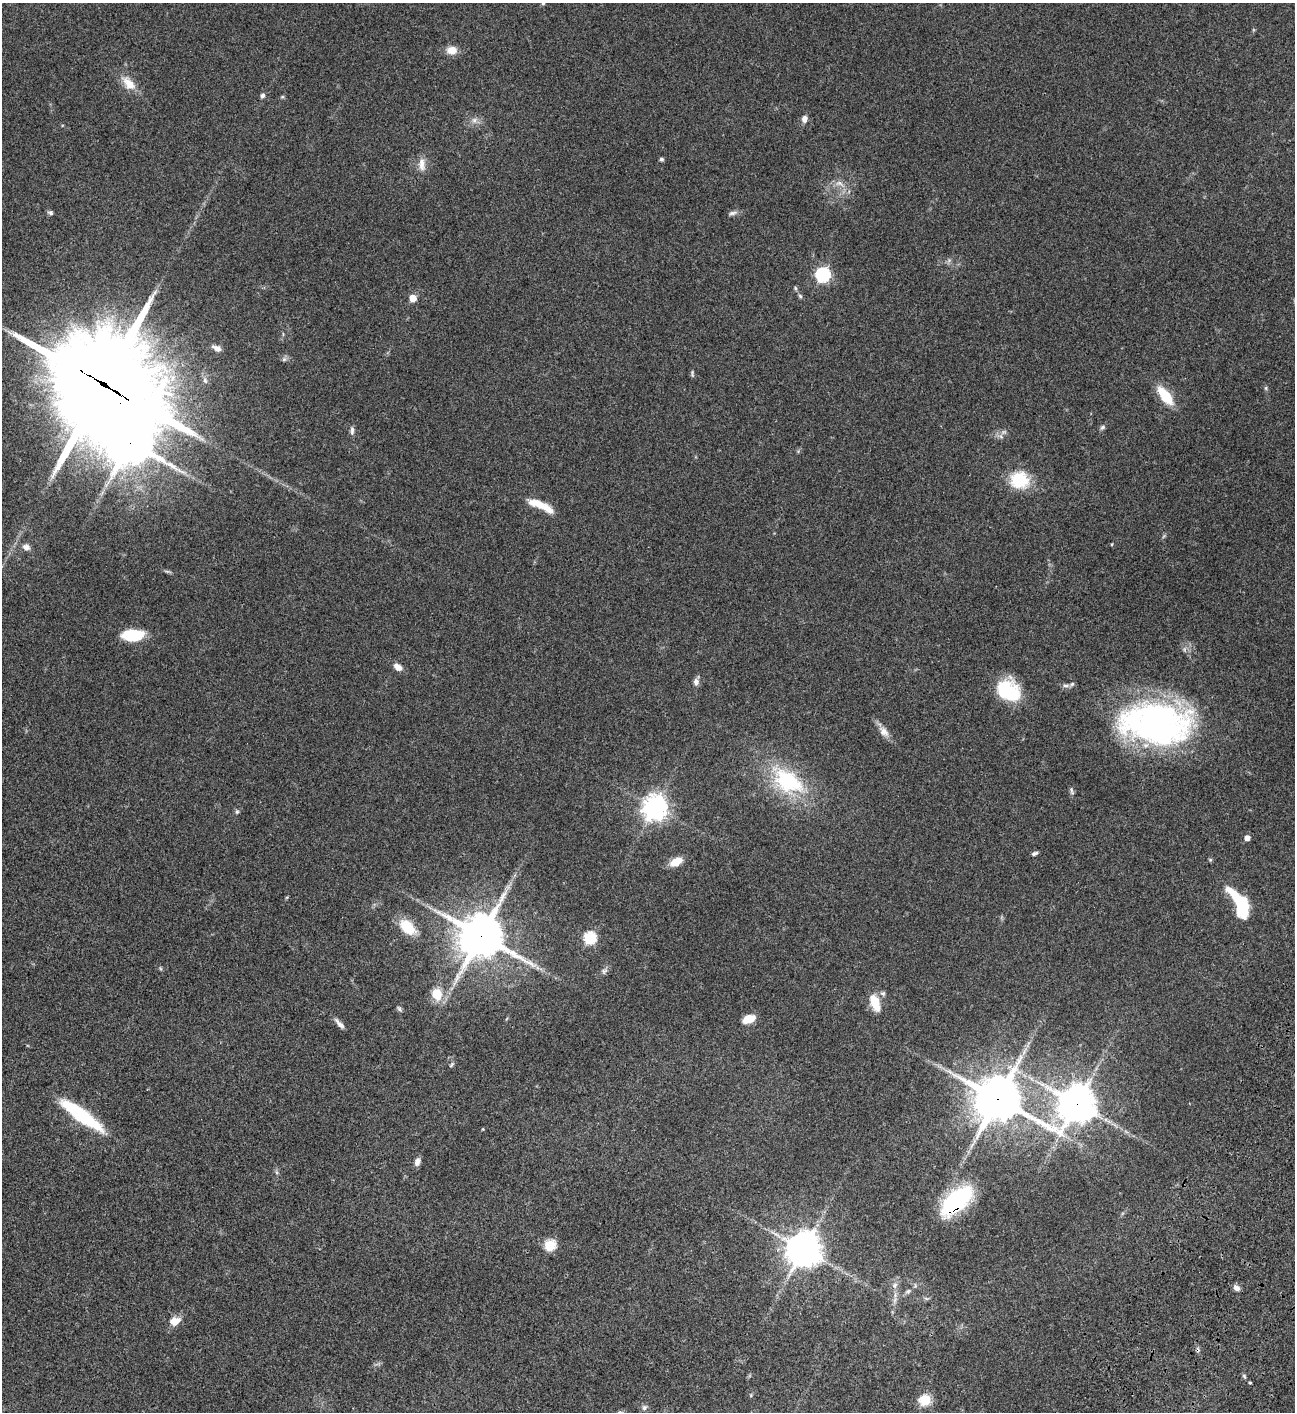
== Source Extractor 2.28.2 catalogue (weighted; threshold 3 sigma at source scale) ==
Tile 6 of 4 x 4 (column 2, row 2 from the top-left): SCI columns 1797-3089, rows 3023-4432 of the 6050 x 6047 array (HDU 1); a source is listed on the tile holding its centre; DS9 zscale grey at full resolution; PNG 1297 x 1414 px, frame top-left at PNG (2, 3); no overlay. Shown black and unused: <1% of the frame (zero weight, under 3 of 4 exposures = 13% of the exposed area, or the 3 px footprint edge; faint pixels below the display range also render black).
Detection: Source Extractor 2.28.2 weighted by HDU 2 'WHT'; one run over the whole footprint, this tile lists its part. Background 0.0649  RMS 0.0059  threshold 0.0264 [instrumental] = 3 sigma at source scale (4.5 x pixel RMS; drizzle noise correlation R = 1.50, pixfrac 1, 0.05/0.05 arcsec/px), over >= 5 px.
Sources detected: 77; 2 too faint to see at this stretch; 1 cosmic-ray / hot-pixel residue — not listed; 1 inside a brighter listed object's ellipse — not listed separately; the other 73 listed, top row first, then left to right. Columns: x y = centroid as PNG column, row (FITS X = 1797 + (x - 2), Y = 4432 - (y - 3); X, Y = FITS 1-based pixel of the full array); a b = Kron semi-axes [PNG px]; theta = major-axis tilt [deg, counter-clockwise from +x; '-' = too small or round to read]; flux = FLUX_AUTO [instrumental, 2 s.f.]
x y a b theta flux
543 3 6 5 - 0.93
452 50 12 9 1 5.8
129 83 21 11 -47 8.4
262 96 5 4 - 1.7
282 97 6 3 18 0.66
804 119 10 7 75 2.7
474 120 9 7 -77 2.2
661 159 5 4 - 1
422 164 18 9 -89 4.7
839 183 13 7 -14 3.4
50 213 7 5 -27 1.1
733 213 13 5 12 1.8
823 275 6 6 - 110
795 288 5 5 - 0.79
800 296 7 4 -46 0.91
413 298 5 5 - 11
217 348 10 6 -23 2.8
284 359 7 5 44 1.2
692 374 12 2 -86 0.82
103 384 42 36 -36 9300
1266 388 6 4 90 0.75
1165 396 21 9 -52 17
1102 427 8 5 39 1.2
352 431 12 5 -87 1.6
130 443 15 14 - 1500
1019 480 18 16 -10 24
537 503 27 9 -19 8.9
1112 544 4 3 - 0.41
26 547 9 8 - 3
133 635 20 10 2 23
398 667 11 7 -38 3.9
696 682 9 7 -84 2.2
1066 685 11 4 4 1.8
1008 691 24 18 -31 34
1156 724 74 40 -6 180
884 732 17 10 -47 4.5
788 781 41 25 -31 45
1072 791 12 4 -80 1.3
655 808 8 8 - 530
237 812 6 5 - 0.99
1247 838 5 5 - 3.5
1034 853 8 4 21 1.2
676 862 14 8 27 7.6
1241 903 28 11 -59 43
407 927 21 13 -45 15
481 936 15 15 - 1800
590 938 6 6 - 61
604 971 9 7 48 1.7
883 993 8 7 - 1.4
437 994 13 11 -74 11
875 1003 19 9 -70 11
399 1009 8 5 -60 1.1
749 1019 13 8 21 7.6
339 1024 17 5 -47 2.4
451 1065 9 4 46 0.85
998 1099 16 15 - 2000
1077 1104 13 11 55 1200
81 1115 52 12 -36 40
417 1162 9 6 73 2.9
956 1201 35 16 41 66
550 1245 6 5 - 42
804 1250 11 11 - 1000
895 1285 9 7 52 2.2
1237 1288 8 6 -34 2.6
908 1291 8 5 46 1.4
926 1298 7 4 -19 0.89
895 1300 7 4 71 1.4
175 1321 15 10 20 5.4
1244 1376 7 4 -47 0.83
1250 1382 3 3 - 0.66
751 1395 5 4 - 0.61
925 1400 6 5 - 44
644 1407 8 7 - 1.5
Overlapping masked pixels (flux is a lower limit): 6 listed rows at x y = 103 384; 130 443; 481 936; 998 1099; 1077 1104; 956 1201
Isophote crosses this tile's border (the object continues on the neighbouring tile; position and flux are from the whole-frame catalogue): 1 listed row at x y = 543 3